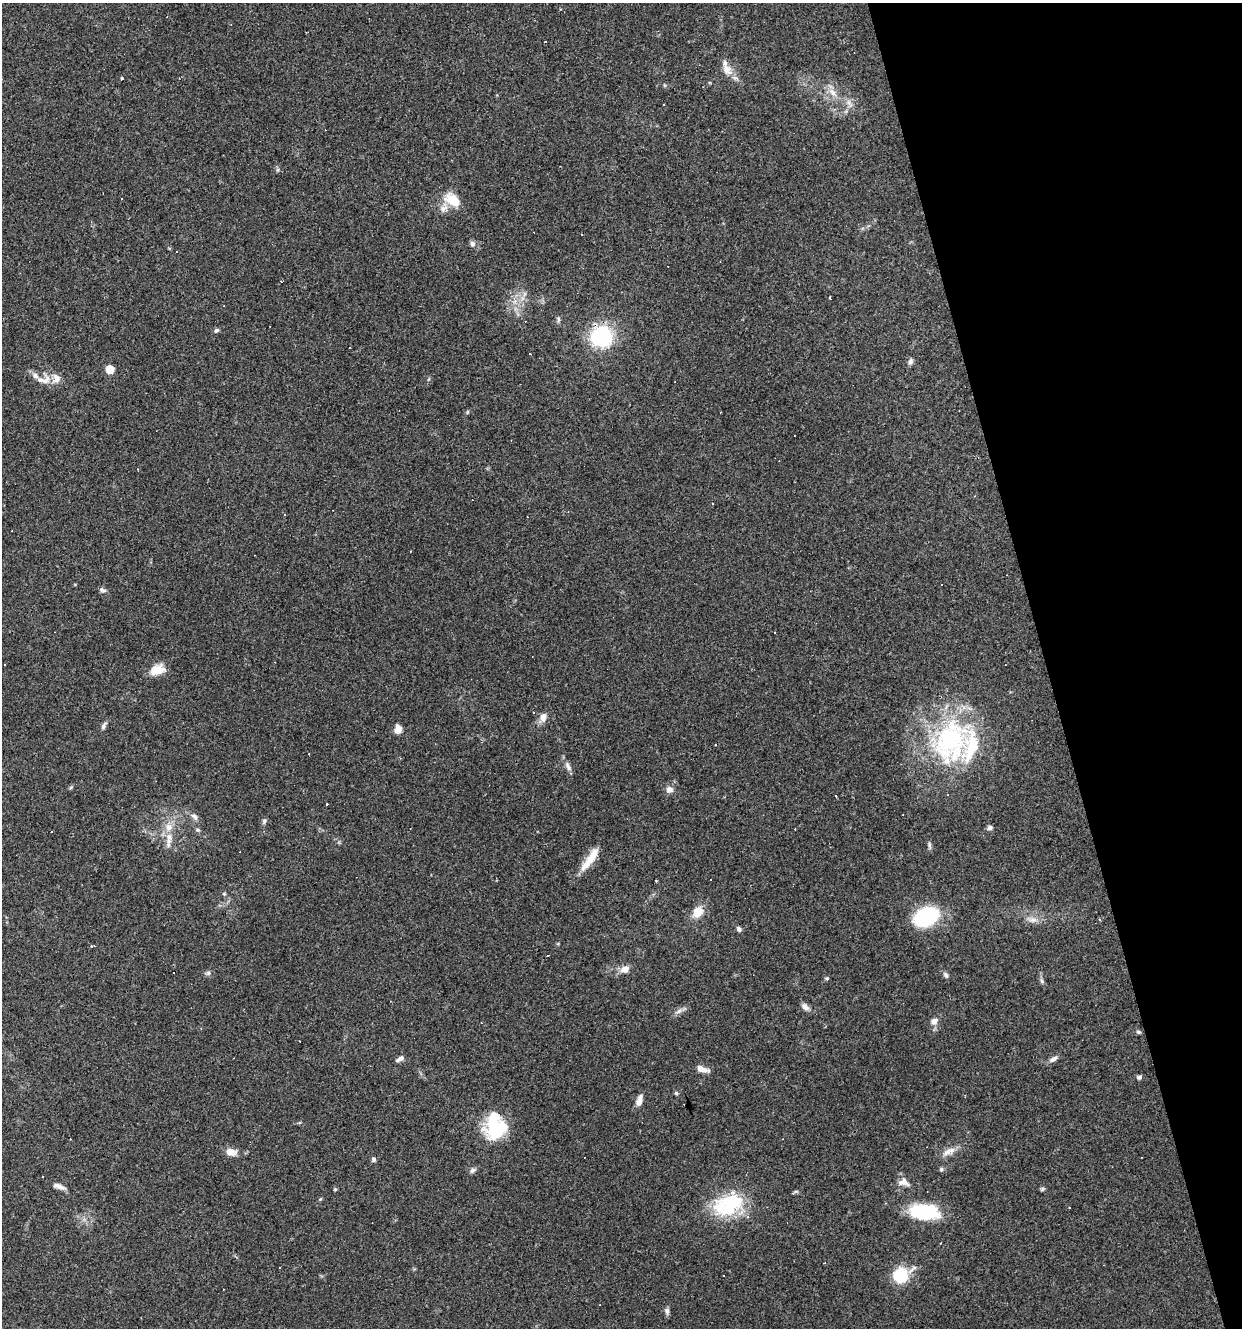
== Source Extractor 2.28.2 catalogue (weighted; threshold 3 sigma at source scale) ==
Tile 12 of 4 x 4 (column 4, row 3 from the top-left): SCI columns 3825-5064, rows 1327-2652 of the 5119 x 5304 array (HDU 1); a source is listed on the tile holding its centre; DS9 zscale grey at full resolution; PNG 1244 x 1330 px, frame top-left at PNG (2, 3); no overlay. Shown black and unused: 16% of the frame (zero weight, under 3 of 4 exposures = <1% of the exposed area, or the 3 px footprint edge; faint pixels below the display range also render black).
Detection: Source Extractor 2.28.2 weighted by HDU 2 'WHT'; one run over the whole footprint, this tile lists its part. Background 0.101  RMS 0.0052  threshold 0.0234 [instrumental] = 3 sigma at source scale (4.5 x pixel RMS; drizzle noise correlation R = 1.50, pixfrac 1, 0.0396/0.0396 arcsec/px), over >= 5 px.
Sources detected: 116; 2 inside a brighter object's white glare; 20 cosmic-ray / hot-pixel residue — not listed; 9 inside a brighter listed object's ellipse — not listed separately; the other 85 listed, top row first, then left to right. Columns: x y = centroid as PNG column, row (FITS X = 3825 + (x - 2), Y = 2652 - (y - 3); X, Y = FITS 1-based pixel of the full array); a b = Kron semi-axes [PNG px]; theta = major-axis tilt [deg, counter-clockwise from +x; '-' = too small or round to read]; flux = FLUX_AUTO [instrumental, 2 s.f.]
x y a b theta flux
727 69 17 13 -49 5.6
122 79 4 3 - 1.5
832 92 13 8 -40 4
849 103 13 5 -59 2.3
122 199 2 2 - 0.41
453 200 24 14 -35 12
472 244 8 6 -75 1.6
177 251 2 2 - 0.4
524 294 7 4 71 1.2
830 298 3 2 - 0.47
515 301 7 5 46 1.8
558 319 8 4 82 1.1
216 330 6 5 - 1.1
601 336 20 19 - 43
350 347 3 2 - 0.34
910 361 8 6 62 1.6
110 369 5 5 - 15
44 379 22 14 6 6.9
467 412 6 3 71 0.58
137 469 3 2 - 0.37
975 496 3 2 - 0.39
411 551 2 2 - 0.37
942 585 2 2 - 0.45
102 590 10 6 -17 1.5
157 670 17 11 19 8.7
534 712 3 2 - 0.76
543 717 11 8 65 4.3
103 726 7 6 - 1.4
398 729 8 6 82 5
950 742 63 54 57 91
716 745 3 3 - 1.2
309 754 2 2 - 0.39
568 766 13 6 -62 2.3
71 787 6 4 20 0.68
669 789 9 8 - 2.8
835 795 3 3 - 3.6
326 804 3 3 - 1.9
195 817 11 7 -47 2.3
264 821 7 5 64 1.1
990 828 6 5 - 1.4
197 830 6 4 -29 0.86
51 832 2 2 - 0.39
169 841 22 7 86 5.5
929 845 11 4 -83 1.2
591 858 37 8 51 9.9
224 894 5 5 - 0.63
698 912 13 10 52 7.6
926 917 21 14 25 50
1033 920 15 7 -5 3.4
739 929 7 5 -50 1.5
92 946 5 3 - 1.8
547 956 3 3 - 1.1
625 969 11 8 28 4
208 973 6 6 - 1.2
946 975 9 6 -58 1.4
827 978 6 3 18 0.61
1042 981 7 5 -48 1
805 1007 12 7 -40 2.4
679 1011 10 4 36 1.8
934 1021 10 7 54 3
1138 1032 6 4 -20 0.86
401 1058 9 6 34 1.7
1053 1059 11 6 33 2.2
702 1069 13 6 -20 4.3
1139 1077 5 5 - 1.5
676 1093 6 5 - 0.83
639 1100 14 6 73 3.5
494 1129 35 23 -84 23
948 1151 20 8 24 4.6
231 1152 12 7 -14 5.4
374 1159 5 5 - 1.4
941 1169 6 5 - 0.94
473 1170 10 5 38 1.4
904 1182 17 11 -14 4.3
59 1186 16 6 -19 3
335 1189 5 4 - 0.65
794 1193 10 4 26 0.95
320 1199 5 4 - 0.54
728 1205 42 27 23 34
1069 1208 2 2 - 0.45
924 1213 32 19 -2 29
824 1263 4 2 - 0.3
900 1275 22 20 70 15
723 1276 2 2 - 0.34
667 1311 9 6 -87 1.6
Overlapping masked pixels (flux is a lower limit): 1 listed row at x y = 601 336